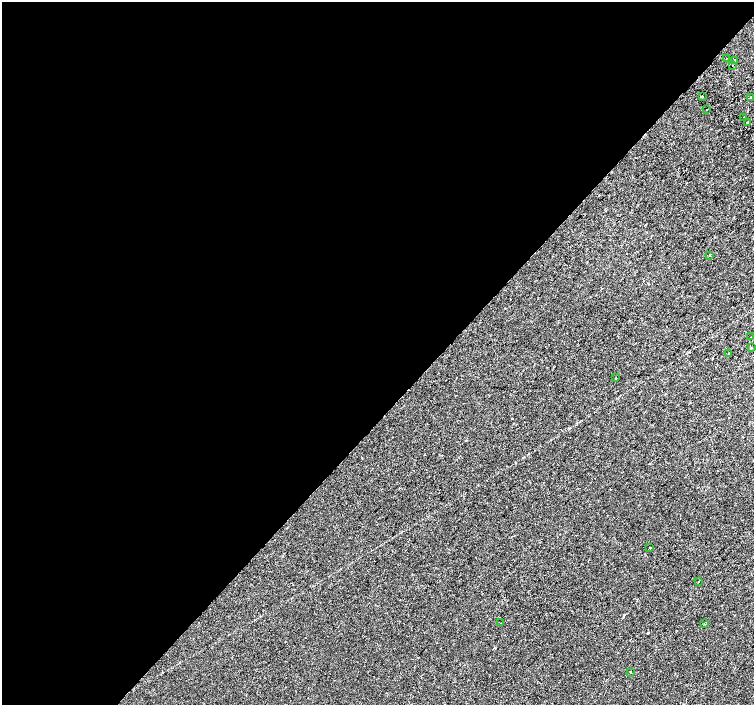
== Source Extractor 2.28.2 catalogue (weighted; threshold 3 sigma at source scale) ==
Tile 5 of 4 x 4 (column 1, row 2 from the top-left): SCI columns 36-1538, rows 3080-4485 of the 6074 x 6092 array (HDU 1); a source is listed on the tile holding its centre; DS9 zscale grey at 2 x 2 block average (1 PNG px = mean of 2 x 2 image px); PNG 756 x 707 px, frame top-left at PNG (2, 2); each listed source drawn as its Kron ellipse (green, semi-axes under 4 px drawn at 4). Shown black and unused: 59% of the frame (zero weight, under 2 of 3 exposures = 2% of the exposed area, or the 3 px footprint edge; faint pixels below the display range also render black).
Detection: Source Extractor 2.28.2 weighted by HDU 2 'WHT'; one run over the whole footprint, this tile lists its part. Background -1.84e-04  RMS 0.0035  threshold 0.0158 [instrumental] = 3 sigma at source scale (4.5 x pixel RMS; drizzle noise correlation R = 1.50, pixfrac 1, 0.0396/0.0396 arcsec/px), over >= 5 px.
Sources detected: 22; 4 cosmic-ray / hot-pixel residue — neither listed nor drawn; the other 18 listed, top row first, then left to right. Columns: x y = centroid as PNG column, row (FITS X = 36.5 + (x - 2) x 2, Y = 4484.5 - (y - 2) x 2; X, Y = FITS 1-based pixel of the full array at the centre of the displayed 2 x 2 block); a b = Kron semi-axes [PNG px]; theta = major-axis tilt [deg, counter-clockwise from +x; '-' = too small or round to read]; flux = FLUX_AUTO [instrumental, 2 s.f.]
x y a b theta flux
726 58 2 2 - 1.3
735 60 2 2 - 1.9
732 65 2 2 - 0.79
702 96 2 2 - 0.64
750 97 3 2 - 16
706 110 2 2 - 0.63
744 117 2 2 - 0.34
748 122 3 2 - 2.4
709 255 2 2 - 2.6
751 337 2 2 - 0.78
751 348 2 2 - 0.35
729 353 2 2 - 0.34
616 378 2 2 - 0.57
650 548 2 2 - 1.2
698 582 2 2 - 0.85
501 623 2 2 - 0.22
704 624 2 2 - 0.4
631 672 2 2 - 1.3
Diffuse or blended objects may show on this block-average render without a row.